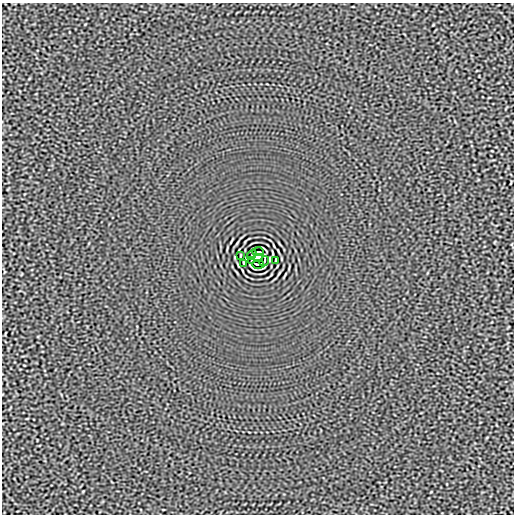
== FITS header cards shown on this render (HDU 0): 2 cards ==
NAXIS1  =                  512
NAXIS2  =                  512

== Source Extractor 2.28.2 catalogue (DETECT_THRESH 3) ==
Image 512 x 512 px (HDU 0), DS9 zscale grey, 1 PNG px = 1 image px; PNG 516 x 516 px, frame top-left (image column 1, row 512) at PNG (2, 3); each listed source drawn as its Kron ellipse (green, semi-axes under 4 px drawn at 4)
Background -2.77e-05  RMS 0.0015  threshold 0.00465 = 3 sigma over >= 5 px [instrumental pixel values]
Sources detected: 9; all 9 listed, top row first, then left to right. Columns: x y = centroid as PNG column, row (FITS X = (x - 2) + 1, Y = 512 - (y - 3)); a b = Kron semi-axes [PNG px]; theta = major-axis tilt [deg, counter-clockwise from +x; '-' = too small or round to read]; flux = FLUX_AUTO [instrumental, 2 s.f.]
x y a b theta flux
258 252 6 2 0 0.15
252 255 5 2 - 0.032
240 256 3 2 - 0.064
258 258 5 4 - 4
276 260 3 2 - 0.064
251 261 3 2 - 0.082
264 261 5 2 - 0.032
244 263 4 2 - 0.087
258 264 6 2 0 0.15